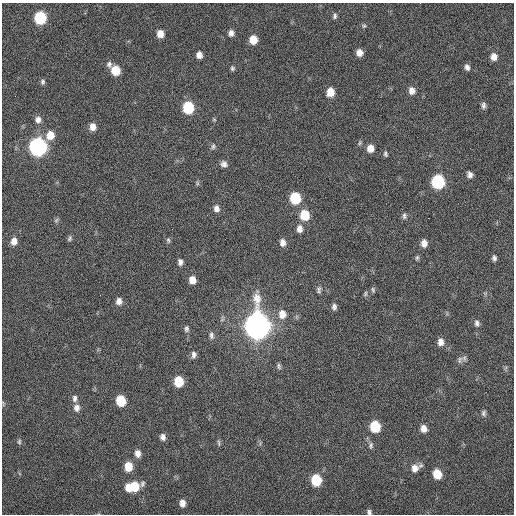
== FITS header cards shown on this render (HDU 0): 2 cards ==
NAXIS1  =                  512 / Axis length
NAXIS2  =                  512 / Axis length

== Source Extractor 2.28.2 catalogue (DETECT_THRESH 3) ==
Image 512 x 512 px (HDU 0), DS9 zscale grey, 1 PNG px = 1 image px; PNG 516 x 516 px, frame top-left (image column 1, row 512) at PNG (2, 3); no overlay
Background 31.5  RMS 4.6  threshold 13.8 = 3 sigma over >= 5 px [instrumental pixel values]
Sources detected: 83; all 83 listed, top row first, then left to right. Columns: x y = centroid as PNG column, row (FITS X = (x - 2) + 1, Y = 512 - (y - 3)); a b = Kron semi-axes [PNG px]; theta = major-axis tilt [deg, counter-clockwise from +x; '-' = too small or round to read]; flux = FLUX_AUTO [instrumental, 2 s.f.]
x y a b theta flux
335 16 7 5 76 680
40 18 8 7 - 24000
364 26 6 5 - 470
231 33 7 6 - 1400
160 34 7 6 - 2900
253 40 7 7 - 4800
359 53 6 6 - 2200
199 55 6 5 - 1800
494 57 8 7 - 2200
109 64 8 7 - 1000
467 67 7 5 -72 1100
232 68 6 5 - 590
115 70 7 7 - 7800
43 82 7 5 78 670
412 91 8 7 - 1900
330 92 8 6 84 4300
483 105 8 6 -84 940
188 108 8 7 - 18000
38 120 8 7 - 1500
214 120 6 4 -1 350
93 127 8 7 - 2400
50 135 9 8 - 4000
213 146 8 5 88 690
38 147 9 8 - 120000
370 148 8 7 - 2700
385 154 6 4 -82 600
224 164 8 7 - 1300
470 175 7 6 - 1300
438 182 8 8 - 31000
197 183 6 4 -72 420
295 198 8 7 - 15000
216 208 9 7 -83 1400
305 215 9 7 -86 8900
404 216 9 5 90 760
56 220 7 5 45 560
299 229 9 7 -87 1800
70 238 8 5 62 580
168 240 8 5 -71 560
14 241 8 6 81 2200
283 243 8 6 -82 1700
424 243 8 6 -81 2100
417 258 7 5 63 540
494 258 6 5 - 820
180 262 8 6 -89 1100
192 280 7 6 - 2900
319 290 9 5 -83 770
373 290 8 5 -79 530
365 294 7 4 73 500
100 295 2 2 - 150
119 301 8 7 - 1600
334 307 7 5 85 980
282 314 11 9 90 3100
477 323 9 6 -76 1000
257 326 11 9 -88 550000
186 329 8 6 81 760
211 335 10 6 -83 1000
440 342 9 7 -82 2100
194 355 9 6 -88 1100
464 358 8 5 71 740
460 360 11 5 79 870
279 366 8 5 -74 660
179 381 8 7 - 8300
75 398 10 6 89 1100
121 401 8 7 - 10000
3 403 8 3 85 340
77 408 9 8 - 1700
484 413 8 6 88 750
375 427 8 7 - 13000
423 428 8 6 -80 2100
163 437 7 6 - 1200
19 442 7 5 77 530
219 443 10 4 -85 530
371 445 10 6 89 910
138 453 8 6 -82 1900
128 467 8 7 - 5300
415 468 11 10 - 2500
437 474 8 6 -75 6400
316 480 8 7 - 13000
142 484 15 6 52 1100
128 487 9 6 -82 3400
134 487 9 8 - 6900
182 503 7 6 - 1900
369 512 6 5 - 700
At the frame edge (FLAGS 8, measured only in part): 1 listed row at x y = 369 512